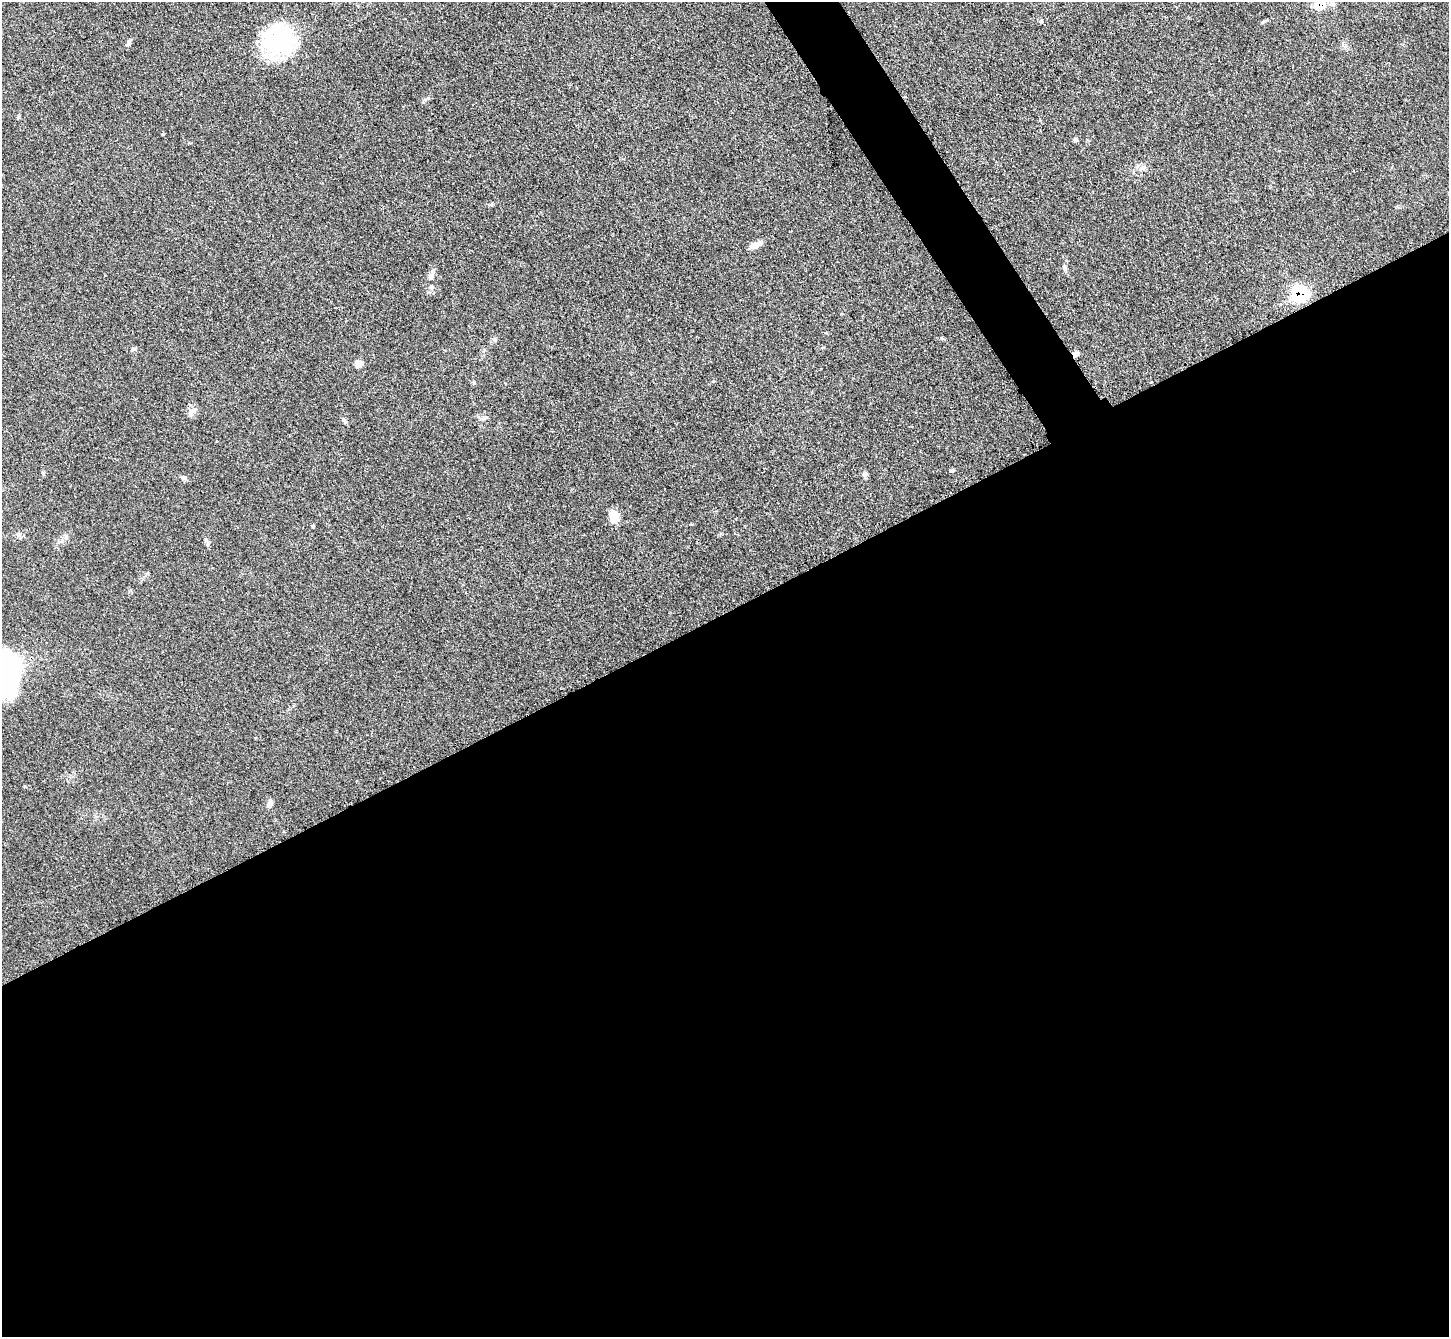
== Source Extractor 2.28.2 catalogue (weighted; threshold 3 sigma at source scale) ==
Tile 15 of 4 x 4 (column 3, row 4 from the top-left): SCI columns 2911-4357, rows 306-1640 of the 5823 x 5815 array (HDU 1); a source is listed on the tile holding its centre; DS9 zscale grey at full resolution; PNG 1451 x 1339 px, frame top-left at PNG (2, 2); no overlay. Shown black and unused: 56% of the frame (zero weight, under 3 of 4 exposures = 2% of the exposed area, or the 3 px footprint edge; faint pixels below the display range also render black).
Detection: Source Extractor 2.28.2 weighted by HDU 2 'WHT'; one run over the whole footprint, this tile lists its part. Background 0.0654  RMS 0.0057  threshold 0.0258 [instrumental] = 3 sigma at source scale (4.5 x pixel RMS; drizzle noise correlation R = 1.50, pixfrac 1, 0.05/0.05 arcsec/px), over >= 5 px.
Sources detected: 28; all 28 listed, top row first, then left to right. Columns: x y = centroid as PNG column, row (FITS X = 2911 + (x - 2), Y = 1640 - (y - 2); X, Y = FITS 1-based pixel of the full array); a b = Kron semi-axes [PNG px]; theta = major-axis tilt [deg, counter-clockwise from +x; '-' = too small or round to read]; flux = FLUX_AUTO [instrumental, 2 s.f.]
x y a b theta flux
1320 5 7 7 - 14
1041 21 6 5 - 0.9
1264 21 7 4 30 0.86
279 41 28 24 4 90
129 42 9 5 56 1.4
1075 140 6 5 - 1.1
1142 169 9 4 9 1.6
755 245 14 7 26 4
1065 268 7 5 -90 1.2
431 276 10 8 70 2.9
431 287 8 6 -23 1.7
1300 293 8 7 - 86
494 339 6 5 - 1.1
133 349 6 4 42 0.88
1076 354 7 6 - 1.9
359 364 5 5 - 8.2
194 410 10 6 26 2.2
484 418 9 4 19 1.2
344 421 9 5 -46 1.2
952 471 6 5 - 1
864 475 7 6 - 1.4
184 478 7 6 - 1.3
614 517 11 8 -76 9.8
19 535 8 7 - 1.7
66 536 10 4 -90 1.3
207 543 10 4 -90 1.3
9 676 49 19 87 91
269 804 9 6 78 2.3
Overlapping masked pixels (flux is a lower limit): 3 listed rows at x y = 1320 5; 1300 293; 1076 354
Isophote crosses this tile's border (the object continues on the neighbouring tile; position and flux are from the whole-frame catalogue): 2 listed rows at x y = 1320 5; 9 676
Unlisted compact peaks at least as high as the median listed source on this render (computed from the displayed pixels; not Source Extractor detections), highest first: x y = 43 473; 163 134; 474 383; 428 98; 313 526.